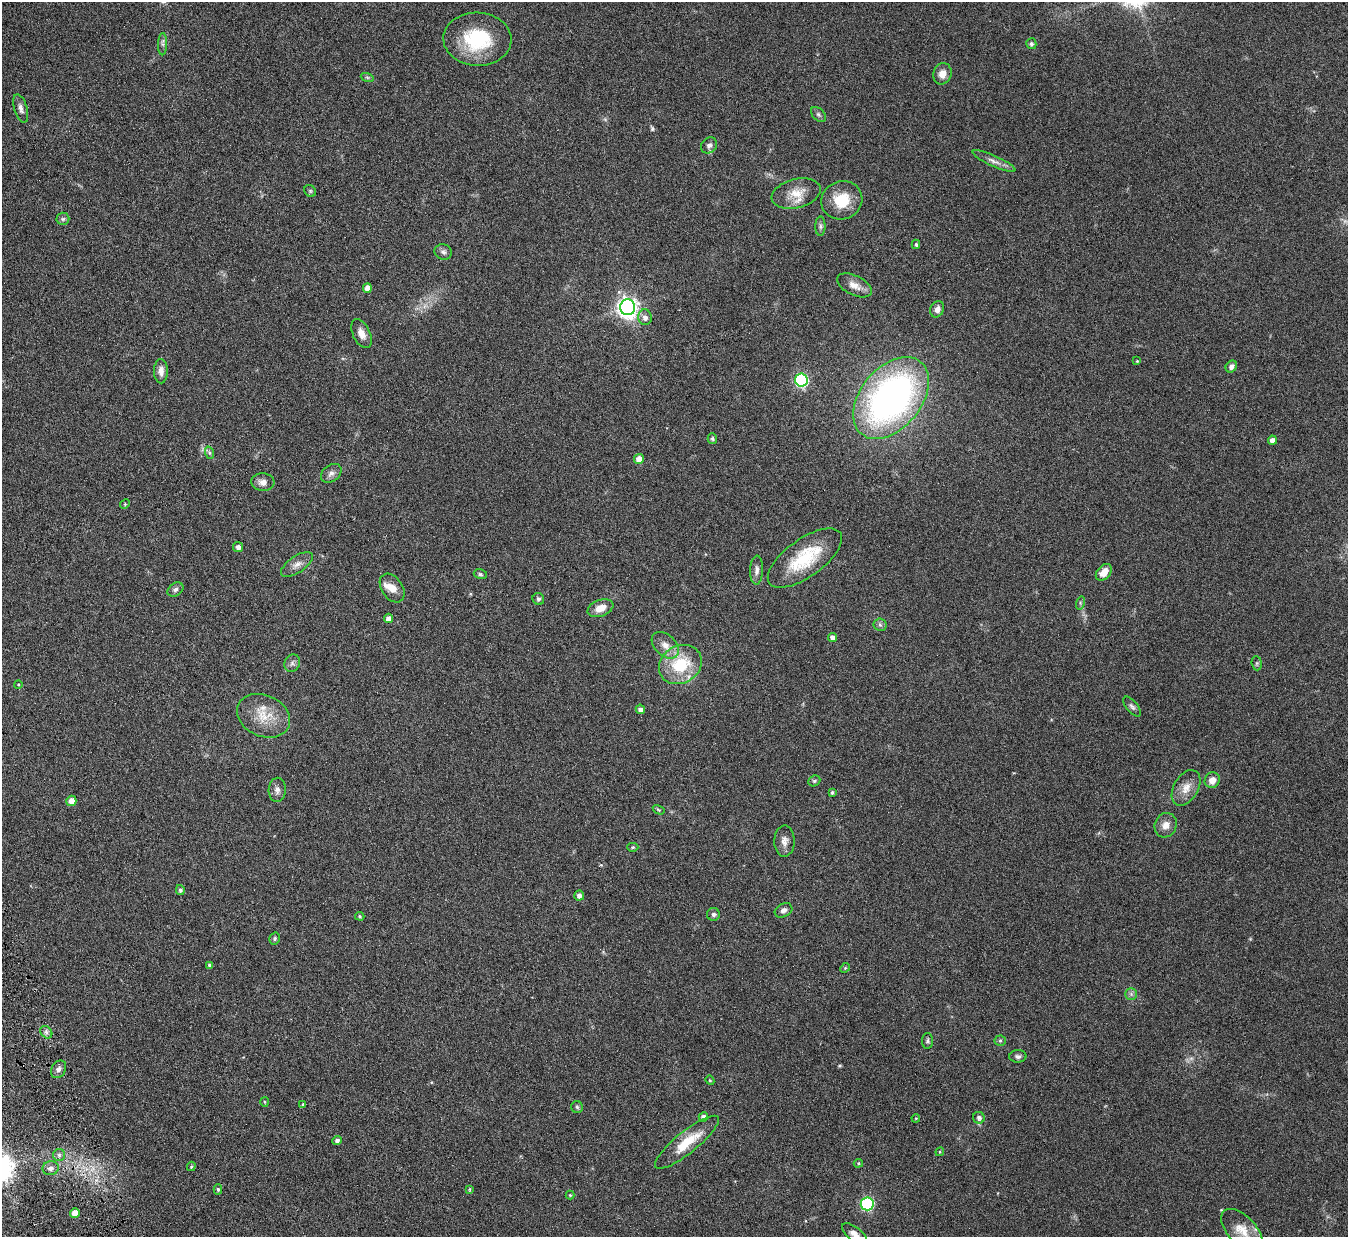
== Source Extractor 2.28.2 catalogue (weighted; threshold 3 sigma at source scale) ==
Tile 7 of 4 x 4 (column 3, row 2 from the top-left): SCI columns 2748-4093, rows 2644-3878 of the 5494 x 5412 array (HDU 1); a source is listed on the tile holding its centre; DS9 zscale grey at full resolution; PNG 1350 x 1239 px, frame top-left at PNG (2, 2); each listed source drawn as its Kron ellipse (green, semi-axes under 4 px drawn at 4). Shown black and unused: <1% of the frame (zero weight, under 4 of 7 exposures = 3% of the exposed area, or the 3 px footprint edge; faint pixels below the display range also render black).
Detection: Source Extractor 2.28.2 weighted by HDU 2 'WHT'; one run over the whole footprint, this tile lists its part. Background 0.229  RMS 0.0072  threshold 0.0293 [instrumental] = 3 sigma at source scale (4.09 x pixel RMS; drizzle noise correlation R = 1.36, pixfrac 0.8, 0.05/0.05 arcsec/px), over >= 5 px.
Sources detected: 105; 2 too faint to see at this stretch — neither listed nor drawn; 2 inside a brighter listed object's ellipse — not listed separately; the other 101 listed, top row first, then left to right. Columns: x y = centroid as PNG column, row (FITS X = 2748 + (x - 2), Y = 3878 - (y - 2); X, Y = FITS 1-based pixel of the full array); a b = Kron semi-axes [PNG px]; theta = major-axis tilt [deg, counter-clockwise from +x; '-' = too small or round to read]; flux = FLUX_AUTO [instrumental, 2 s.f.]
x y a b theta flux
477 39 34 26 -2 42
162 44 11 4 88 1.7
1031 44 5 5 - 1.4
942 74 11 9 72 4.9
367 77 6 4 -19 1
21 109 14 6 -74 2.9
818 114 9 5 -45 1.5
709 145 8 7 - 2.6
994 161 23 5 -24 4.1
310 191 6 5 - 1
796 193 25 14 15 11
842 200 21 19 23 17
63 219 6 6 - 1.4
820 226 9 5 -90 1.5
916 244 4 3 - 1.1
443 252 9 7 -20 2.1
854 285 19 9 -26 5.7
367 288 5 4 - 5.1
628 307 8 7 - 350
937 309 8 6 66 3.2
645 317 8 7 - 3.2
361 334 15 8 -64 5.2
1137 361 4 4 - 0.61
1231 366 6 5 - 2.5
161 371 12 7 -89 4.2
801 380 6 6 - 88
891 398 47 30 50 250
712 439 5 4 - 0.95
1272 440 4 4 - 3
210 453 6 4 -71 1.1
639 459 5 5 - 7
331 473 11 8 38 2.9
263 482 11 9 -5 3.8
125 504 5 4 - 0.68
238 547 5 5 - 2.4
805 558 43 18 36 33
297 564 18 8 34 4.6
757 570 14 6 88 3
1104 572 9 6 47 6.3
480 574 6 5 - 1.1
392 588 16 10 -56 6.5
175 589 8 6 33 1.9
538 599 6 5 - 1.3
1080 603 7 4 74 0.97
600 608 13 8 20 7.2
389 618 5 4 - 4.1
880 625 6 6 - 1.5
832 638 5 4 - 3.4
665 645 16 10 -43 6.5
292 663 9 7 64 2.2
1257 663 7 5 -84 1.1
680 664 22 18 31 31
18 684 4 3 - 0.5
1132 707 12 5 -50 1.9
640 709 5 4 - 2.4
264 716 27 20 -24 17
1212 780 8 7 - 5.1
814 781 6 5 - 1
1186 788 19 12 61 7.7
277 790 12 8 86 3
832 792 4 3 - 1
71 801 5 5 - 6.4
659 810 6 3 -31 0.72
1166 825 12 11 - 5.2
784 841 15 10 89 4.4
633 847 6 4 1 0.87
180 890 5 4 - 1.3
579 896 5 5 - 3
784 910 9 6 28 2.4
713 914 6 6 - 1.8
360 916 5 4 - 0.74
275 939 6 5 - 1
209 965 4 4 - 1.2
845 968 5 4 - 0.67
1131 994 6 6 - 1.5
46 1032 7 5 -47 1.8
928 1041 8 5 89 1.2
1000 1041 5 5 - 0.93
1018 1056 8 6 3 1.9
59 1069 9 7 58 2.3
710 1080 5 4 - 0.69
264 1102 5 3 - 0.6
303 1105 4 4 - 1.1
577 1107 6 6 - 1.1
703 1117 5 4 - 2.9
916 1118 4 3 - 0.56
979 1118 6 5 - 2.3
337 1140 4 4 - 2.2
687 1142 40 11 39 18
940 1152 4 4 - 0.7
59 1155 6 6 - 1.8
858 1163 4 4 - 0.8
191 1166 5 3 - 0.75
51 1168 8 7 - 3.1
218 1189 5 4 - 1.2
469 1189 4 3 - 0.66
570 1195 4 4 - 0.71
867 1204 6 6 - 77
75 1213 5 5 - 8
1242 1230 26 14 -46 11
854 1234 15 7 -38 4.3
Isophote crosses this tile's border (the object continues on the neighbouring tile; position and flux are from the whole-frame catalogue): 2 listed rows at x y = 1242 1230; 854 1234